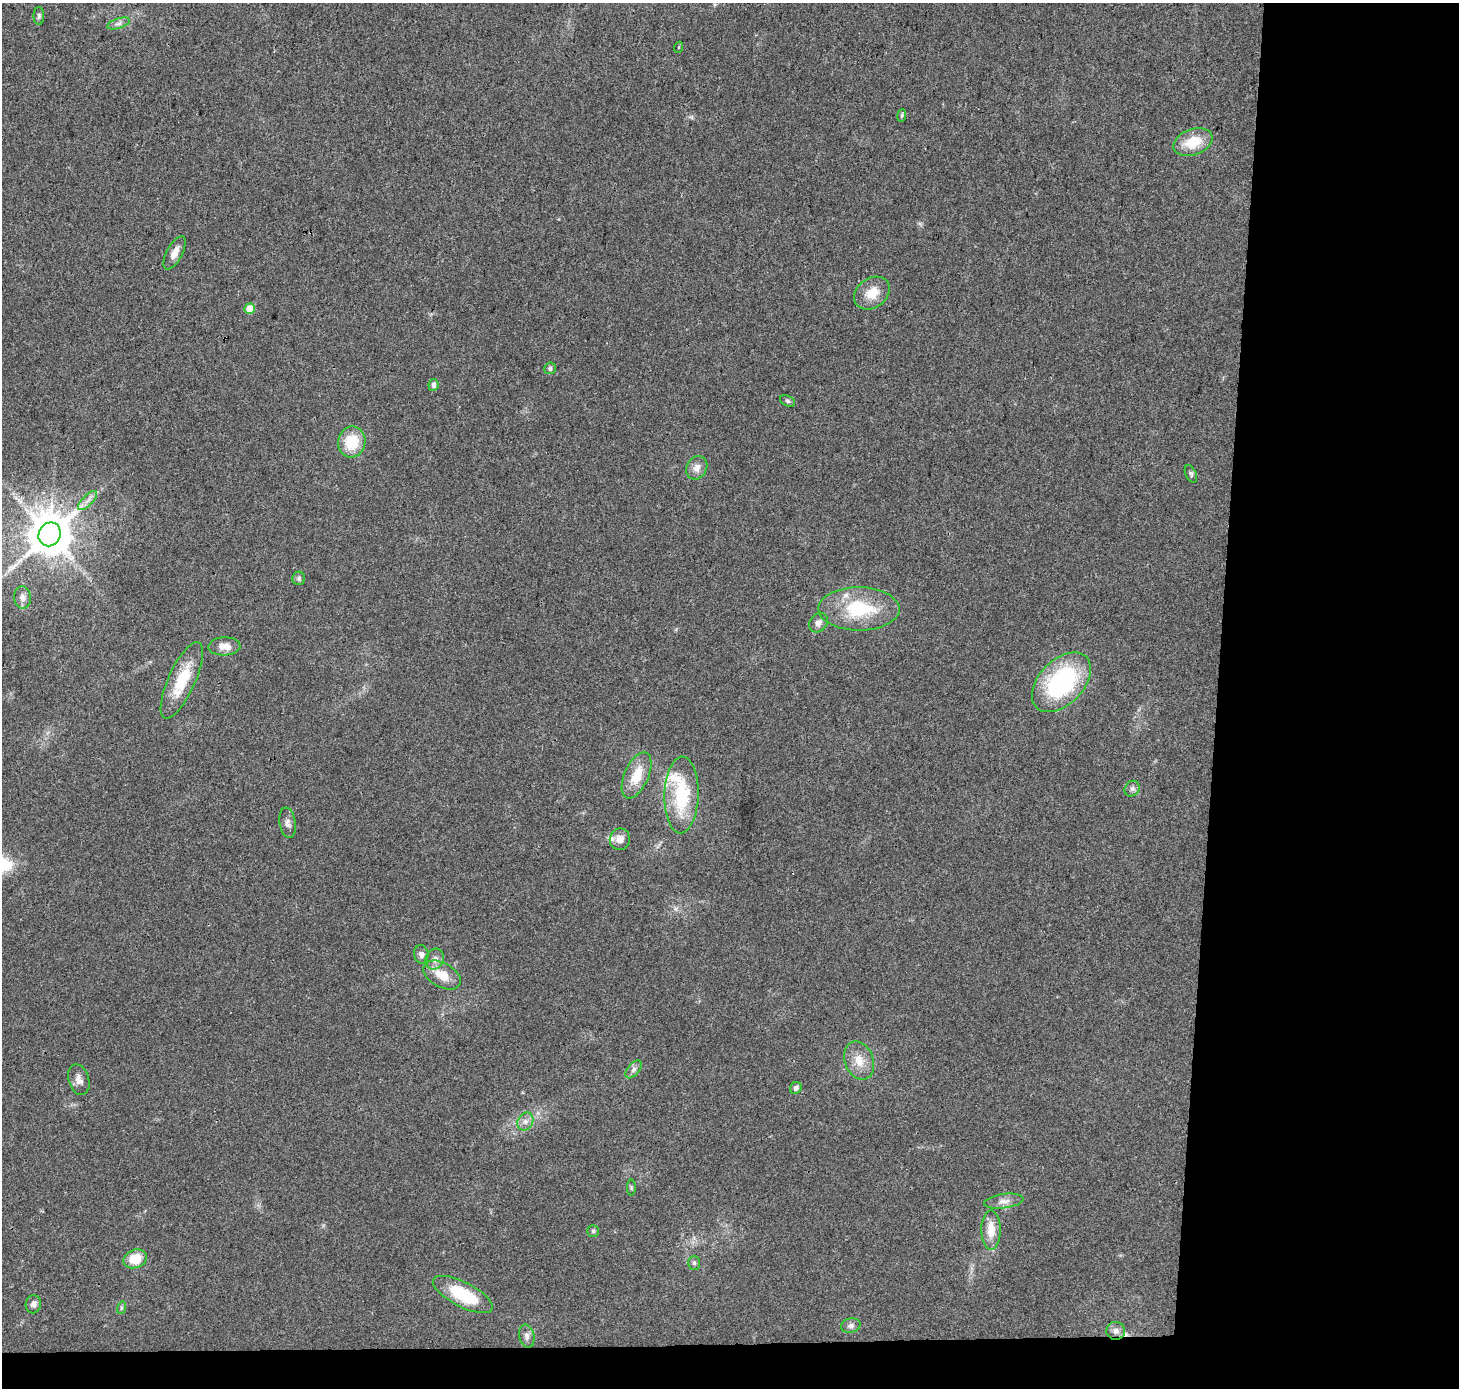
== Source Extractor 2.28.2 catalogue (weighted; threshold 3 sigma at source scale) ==
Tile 9 of 3 x 3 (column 3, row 3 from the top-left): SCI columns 2923-4379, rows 237-1622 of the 4379 x 4623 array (HDU 1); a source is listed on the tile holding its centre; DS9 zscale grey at full resolution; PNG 1461 x 1390 px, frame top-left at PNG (2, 3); each listed source drawn as its Kron ellipse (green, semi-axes under 4 px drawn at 4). Shown black and unused: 19% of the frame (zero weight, under 3 of 4 exposures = <1% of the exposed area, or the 3 px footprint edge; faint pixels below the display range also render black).
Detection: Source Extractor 2.28.2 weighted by HDU 2 'WHT'; one run over the whole footprint, this tile lists its part. Background 0.0348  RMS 0.0041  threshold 0.0185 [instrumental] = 3 sigma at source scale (4.5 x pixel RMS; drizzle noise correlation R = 1.50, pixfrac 1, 0.0396/0.0396 arcsec/px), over >= 5 px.
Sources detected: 52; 1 long thin detection or spike segment (spike, bleed or trail) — neither listed nor drawn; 3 inside a brighter listed object's ellipse — not listed separately; the other 48 listed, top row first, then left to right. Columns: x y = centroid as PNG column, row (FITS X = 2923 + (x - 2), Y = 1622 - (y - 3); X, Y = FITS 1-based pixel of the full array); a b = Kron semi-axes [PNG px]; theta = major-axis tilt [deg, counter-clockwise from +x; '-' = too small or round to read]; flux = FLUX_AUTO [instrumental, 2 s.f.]
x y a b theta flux
39 16 9 5 -90 0.97
119 23 12 5 18 1.6
679 47 5 3 - 0.38
902 115 6 4 83 0.62
1193 142 20 13 20 11
175 253 18 7 62 3.8
872 293 19 14 37 7.6
249 309 5 5 - 6.9
550 368 6 5 - 1
433 385 6 5 - 1.7
788 401 8 5 -27 0.86
352 442 15 13 81 13
697 468 12 10 60 2.9
1191 474 9 5 -64 0.91
88 501 12 5 45 2.1
50 534 12 11 - 1700
299 578 7 6 - 0.98
22 598 11 8 -85 2.6
859 609 40 21 -1 26
818 623 10 8 51 2.3
224 646 16 9 3 3.9
182 680 41 13 65 16
1061 682 35 22 46 52
637 775 24 12 66 9.5
1132 789 8 7 - 1.4
681 795 38 17 88 26
288 823 15 8 -81 2.1
620 839 11 10 - 3.3
421 954 9 7 -82 1.6
435 959 11 9 66 2.5
442 975 20 12 -29 7.5
859 1060 20 14 -68 6.6
633 1069 10 5 50 1.5
79 1080 16 10 -73 2.9
796 1088 6 5 - 1.2
525 1122 9 7 58 2.1
631 1188 8 4 90 0.62
1004 1201 20 7 8 3
991 1230 20 9 -89 6.9
593 1231 6 5 - 0.74
135 1259 12 9 20 8.4
694 1263 7 6 - 0.95
463 1294 33 12 -27 21
33 1304 9 7 80 1.7
121 1308 6 4 73 0.64
851 1326 10 7 13 1.5
1116 1331 9 9 - 2.4
527 1336 11 7 -77 1.9